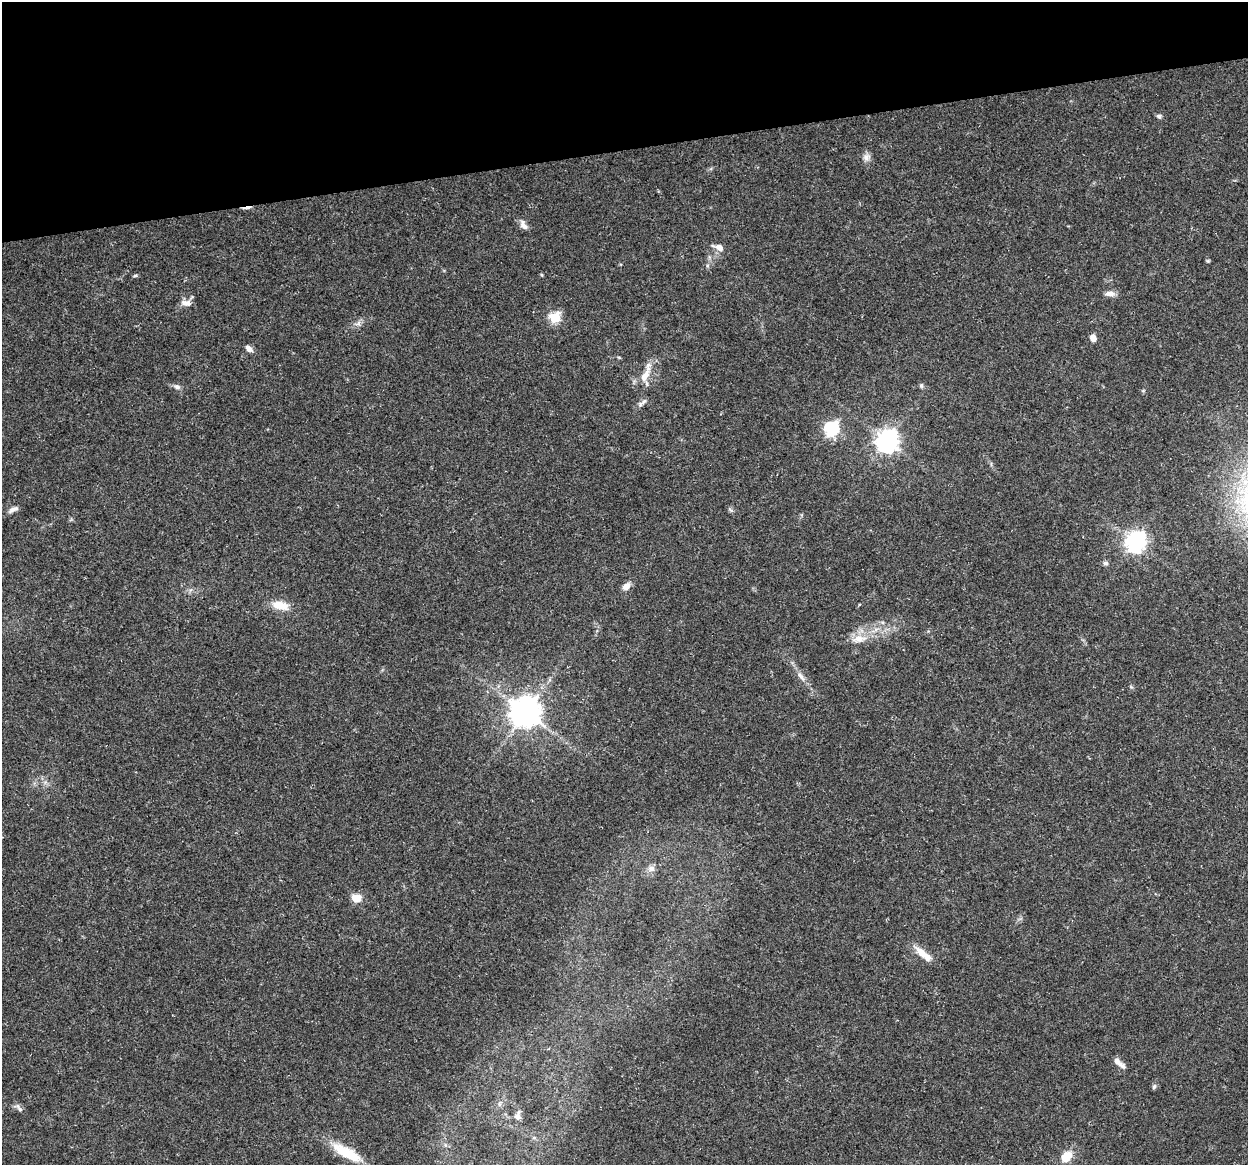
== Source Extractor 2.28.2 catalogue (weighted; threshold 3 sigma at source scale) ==
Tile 3 of 4 x 4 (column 3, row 1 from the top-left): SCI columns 2491-3736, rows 3521-4683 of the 4981 x 4766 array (HDU 1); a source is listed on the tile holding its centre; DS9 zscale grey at full resolution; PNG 1250 x 1167 px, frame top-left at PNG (2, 2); no overlay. Shown black and unused: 13% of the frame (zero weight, under 3 of 5 exposures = <1% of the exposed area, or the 3 px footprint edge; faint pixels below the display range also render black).
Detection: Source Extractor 2.28.2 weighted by HDU 2 'WHT'; one run over the whole footprint, this tile lists its part. Background 0.025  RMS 0.0033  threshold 0.0147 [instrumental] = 3 sigma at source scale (4.5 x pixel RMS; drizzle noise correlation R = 1.50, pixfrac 1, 0.0396/0.0396 arcsec/px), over >= 5 px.
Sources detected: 41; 1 inside a brighter listed object's ellipse — not listed separately; the other 40 listed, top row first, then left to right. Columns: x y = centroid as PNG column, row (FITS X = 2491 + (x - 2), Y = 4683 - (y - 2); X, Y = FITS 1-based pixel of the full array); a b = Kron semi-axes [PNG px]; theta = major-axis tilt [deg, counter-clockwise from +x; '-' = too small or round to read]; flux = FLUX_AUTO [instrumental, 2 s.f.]
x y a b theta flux
1159 116 7 6 - 0.81
866 157 10 10 - 1.7
247 208 13 3 9 1.6
523 225 14 7 -59 1.8
719 247 13 7 -21 2.5
1208 261 5 4 - 0.38
135 275 6 4 2 0.41
542 275 5 3 - 0.32
1110 293 13 7 2 1.8
186 303 14 7 -7 2.1
555 317 6 5 - 25
358 323 9 7 40 1.3
1093 338 7 6 - 2.2
249 348 10 6 -41 1.5
619 357 5 3 - 0.33
645 376 21 9 59 4.6
921 385 7 5 -90 0.57
177 387 8 7 - 1.1
1143 391 6 3 19 0.35
644 401 12 4 47 0.97
831 429 7 6 - 58
887 441 8 8 - 240
13 509 14 6 26 1.5
730 510 7 4 -45 0.62
1136 542 8 7 - 180
1105 563 8 6 1 0.77
626 586 11 7 41 1.9
280 605 21 10 -12 5.4
859 639 26 10 9 4.9
801 676 18 6 -52 2.1
525 712 9 9 - 570
651 869 9 8 - 1.6
356 898 6 5 - 13
922 953 22 9 -41 4.3
1119 1063 18 6 -41 2.3
1154 1086 8 5 63 0.63
18 1107 16 6 -41 1.2
518 1117 10 8 -31 1.2
347 1153 40 12 -29 11
1066 1157 13 10 48 5.5
Overlapping masked pixels (flux is a lower limit): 1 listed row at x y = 247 208